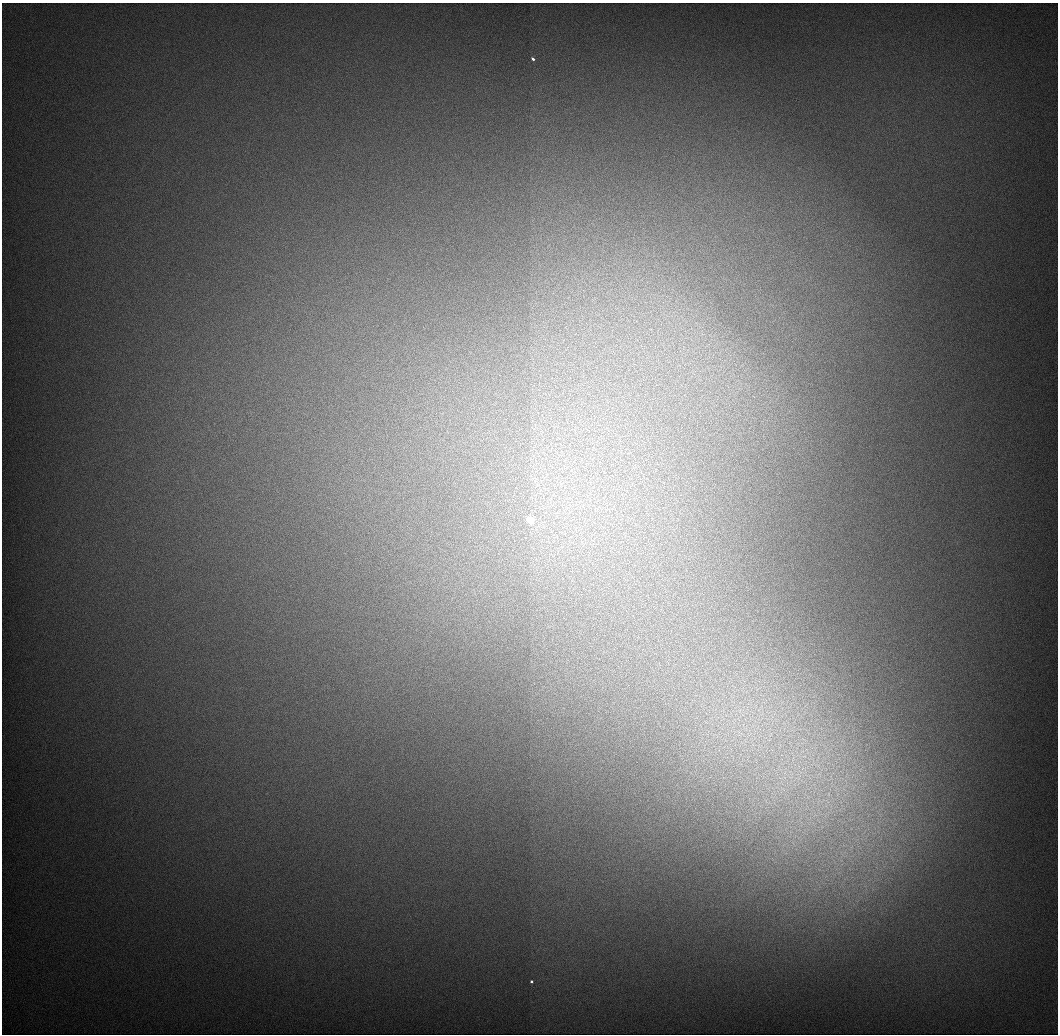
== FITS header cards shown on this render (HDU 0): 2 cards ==
NAXIS1  =                 1056 / Length of Axis 1 (Serial)
NAXIS2  =                 1032 / Length of Axis 2 (Parallel)

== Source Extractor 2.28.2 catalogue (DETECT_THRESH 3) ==
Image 1056 x 1032 px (HDU 0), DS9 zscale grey, 1 PNG px = 1 image px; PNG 1060 x 1036 px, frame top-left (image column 1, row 1032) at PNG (2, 3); no overlay
Background 549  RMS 5.8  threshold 17.5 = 3 sigma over >= 5 px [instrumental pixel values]
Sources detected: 6; all 6 listed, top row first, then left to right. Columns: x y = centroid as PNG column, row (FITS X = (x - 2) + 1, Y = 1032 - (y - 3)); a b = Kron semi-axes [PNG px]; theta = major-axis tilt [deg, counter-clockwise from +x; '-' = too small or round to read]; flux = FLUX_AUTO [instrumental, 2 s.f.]
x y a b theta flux
533 59 4 3 - 950
530 520 4 3 - 29000
804 756 7 4 -17 1100
828 794 9 4 82 1700
818 802 13 3 75 1700
531 982 3 3 - 1100